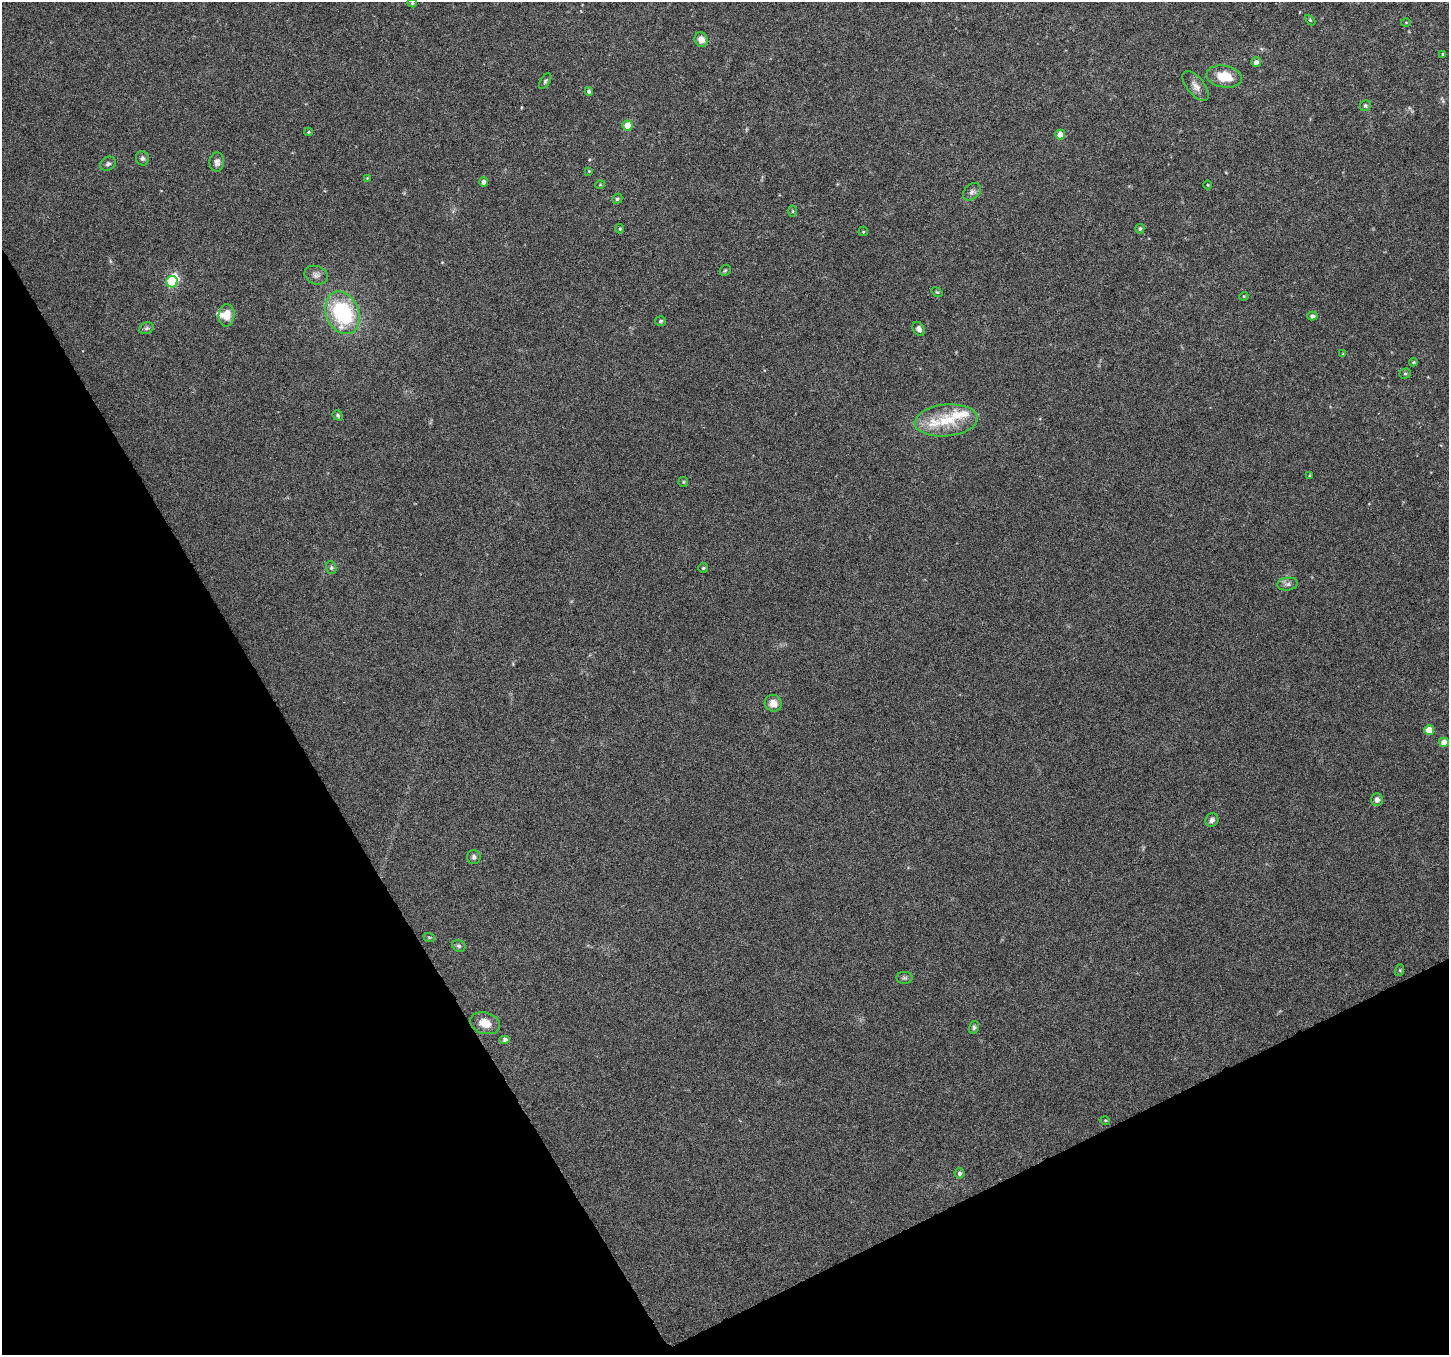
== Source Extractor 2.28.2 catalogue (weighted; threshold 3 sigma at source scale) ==
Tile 14 of 4 x 4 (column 2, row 4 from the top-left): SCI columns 1451-2897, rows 163-1515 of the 5790 x 5677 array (HDU 1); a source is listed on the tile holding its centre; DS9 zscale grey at full resolution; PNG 1451 x 1357 px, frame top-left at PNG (2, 2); each listed source drawn as its Kron ellipse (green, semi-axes under 4 px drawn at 4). Shown black and unused: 27% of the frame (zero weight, under 6 of 12 exposures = <1% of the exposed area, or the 3 px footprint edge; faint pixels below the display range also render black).
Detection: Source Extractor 2.28.2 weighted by HDU 2 'WHT'; one run over the whole footprint, this tile lists its part. Background 0.0373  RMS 0.0023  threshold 0.00933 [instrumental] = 3 sigma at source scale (4.09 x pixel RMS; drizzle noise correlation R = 1.36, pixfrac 0.8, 0.0396/0.0396 arcsec/px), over >= 5 px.
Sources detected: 67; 1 inside a brighter object's white glare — neither listed nor drawn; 2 inside a brighter listed object's ellipse — not listed separately; the other 64 listed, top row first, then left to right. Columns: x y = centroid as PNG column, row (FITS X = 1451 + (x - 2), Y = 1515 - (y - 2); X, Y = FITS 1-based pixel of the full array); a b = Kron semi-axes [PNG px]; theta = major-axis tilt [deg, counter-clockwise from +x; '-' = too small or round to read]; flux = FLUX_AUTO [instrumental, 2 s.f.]
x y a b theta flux
412 3 4 4 - 0.29
1310 20 6 4 -46 0.22
1406 22 5 3 - 0.18
701 39 7 6 - 1.5
1443 54 4 3 - 0.3
1256 62 5 5 - 0.71
1224 76 18 11 -10 4.4
545 81 9 4 58 0.38
1196 86 18 8 -51 1.4
589 91 4 4 - 0.44
1365 106 6 5 - 0.33
627 126 5 5 - 3
308 132 4 4 - 0.23
1060 135 5 5 - 2.2
142 158 7 6 - 0.55
217 162 9 7 87 0.93
108 164 8 6 26 0.54
589 171 3 3 - 0.17
367 178 3 3 - 0.15
484 182 4 4 - 0.72
600 185 5 3 - 0.16
1208 185 4 3 - 0.15
972 192 10 7 42 0.77
617 199 5 4 - 0.38
793 211 5 3 - 0.19
620 229 5 4 - 0.26
1140 229 5 4 - 0.34
863 232 5 4 - 0.22
725 270 6 5 - 0.29
316 275 12 9 -20 1
172 282 6 5 - 11
937 292 6 3 -35 0.23
1244 296 4 3 - 0.19
342 313 22 16 -66 19
227 315 11 8 86 2.7
1312 316 5 4 - 0.69
661 321 5 5 - 0.4
146 328 7 5 20 0.48
919 329 7 5 -58 0.71
1343 354 4 4 - 0.19
1413 362 4 4 - 0.22
1405 373 6 5 - 0.34
338 415 5 4 - 0.32
946 420 31 16 6 8.2
1310 475 3 3 - 0.2
683 482 5 5 - 0.24
331 568 6 5 - 0.35
703 568 5 5 - 0.28
1287 584 10 6 7 0.7
773 703 8 8 - 1.8
1429 730 5 5 - 3.5
1444 742 5 4 - 2
1377 800 6 6 - 0.87
1212 820 7 6 - 0.71
474 857 7 7 - 0.59
429 937 6 3 -18 0.24
459 946 7 5 -25 0.39
1400 970 6 4 73 0.24
904 978 8 6 0 0.44
485 1023 15 10 -17 2.5
974 1027 6 5 - 0.39
505 1039 5 4 - 0.57
1105 1120 5 3 - 0.18
960 1173 5 5 - 0.43